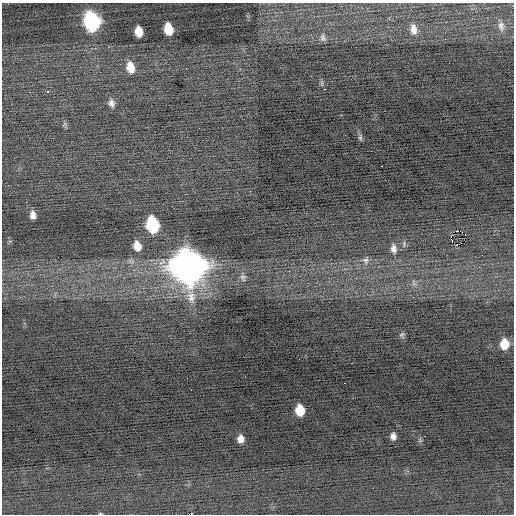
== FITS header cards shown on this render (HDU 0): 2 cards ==
NAXIS1  =                  512 / Axis length
NAXIS2  =                  512 / Axis length

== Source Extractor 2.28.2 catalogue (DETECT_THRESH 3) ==
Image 512 x 512 px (HDU 0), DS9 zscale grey, 1 PNG px = 1 image px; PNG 516 x 516 px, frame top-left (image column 1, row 512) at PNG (2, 3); no overlay
Background -0.147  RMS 0.72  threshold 2.16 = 3 sigma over >= 5 px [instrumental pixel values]
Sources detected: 31; all 31 listed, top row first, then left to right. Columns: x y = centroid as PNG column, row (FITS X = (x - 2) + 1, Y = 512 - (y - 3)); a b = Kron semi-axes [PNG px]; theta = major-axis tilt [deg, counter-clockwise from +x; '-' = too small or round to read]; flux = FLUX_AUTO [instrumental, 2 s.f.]
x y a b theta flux
92 22 12 9 -78 10000
501 26 14 8 -82 290
168 29 10 7 -79 1100
413 29 15 9 -83 400
139 32 9 6 -78 740
323 38 10 7 -74 160
130 67 13 8 -76 630
324 89 2 2 - 350
47 92 3 2 - 120
111 103 11 7 -75 220
441 121 2 2 - 18
360 138 7 5 89 97
382 166 3 2 - 180
33 215 8 6 -84 240
152 225 11 8 -78 4000
458 231 3 2 - 4800
465 235 2 2 - 250
451 238 4 3 - 970
456 245 4 2 - 14
137 246 10 8 -73 470
393 249 11 7 -82 240
365 260 9 8 - 190
188 266 15 13 -73 82000
243 277 11 8 -74 190
402 335 8 6 55 100
504 344 9 7 89 880
345 383 3 2 - 61
300 410 9 7 -85 1100
393 436 7 5 -84 210
241 439 7 6 - 310
100 513 5 3 - 37
At the frame edge (FLAGS 8, measured only in part): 1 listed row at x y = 100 513